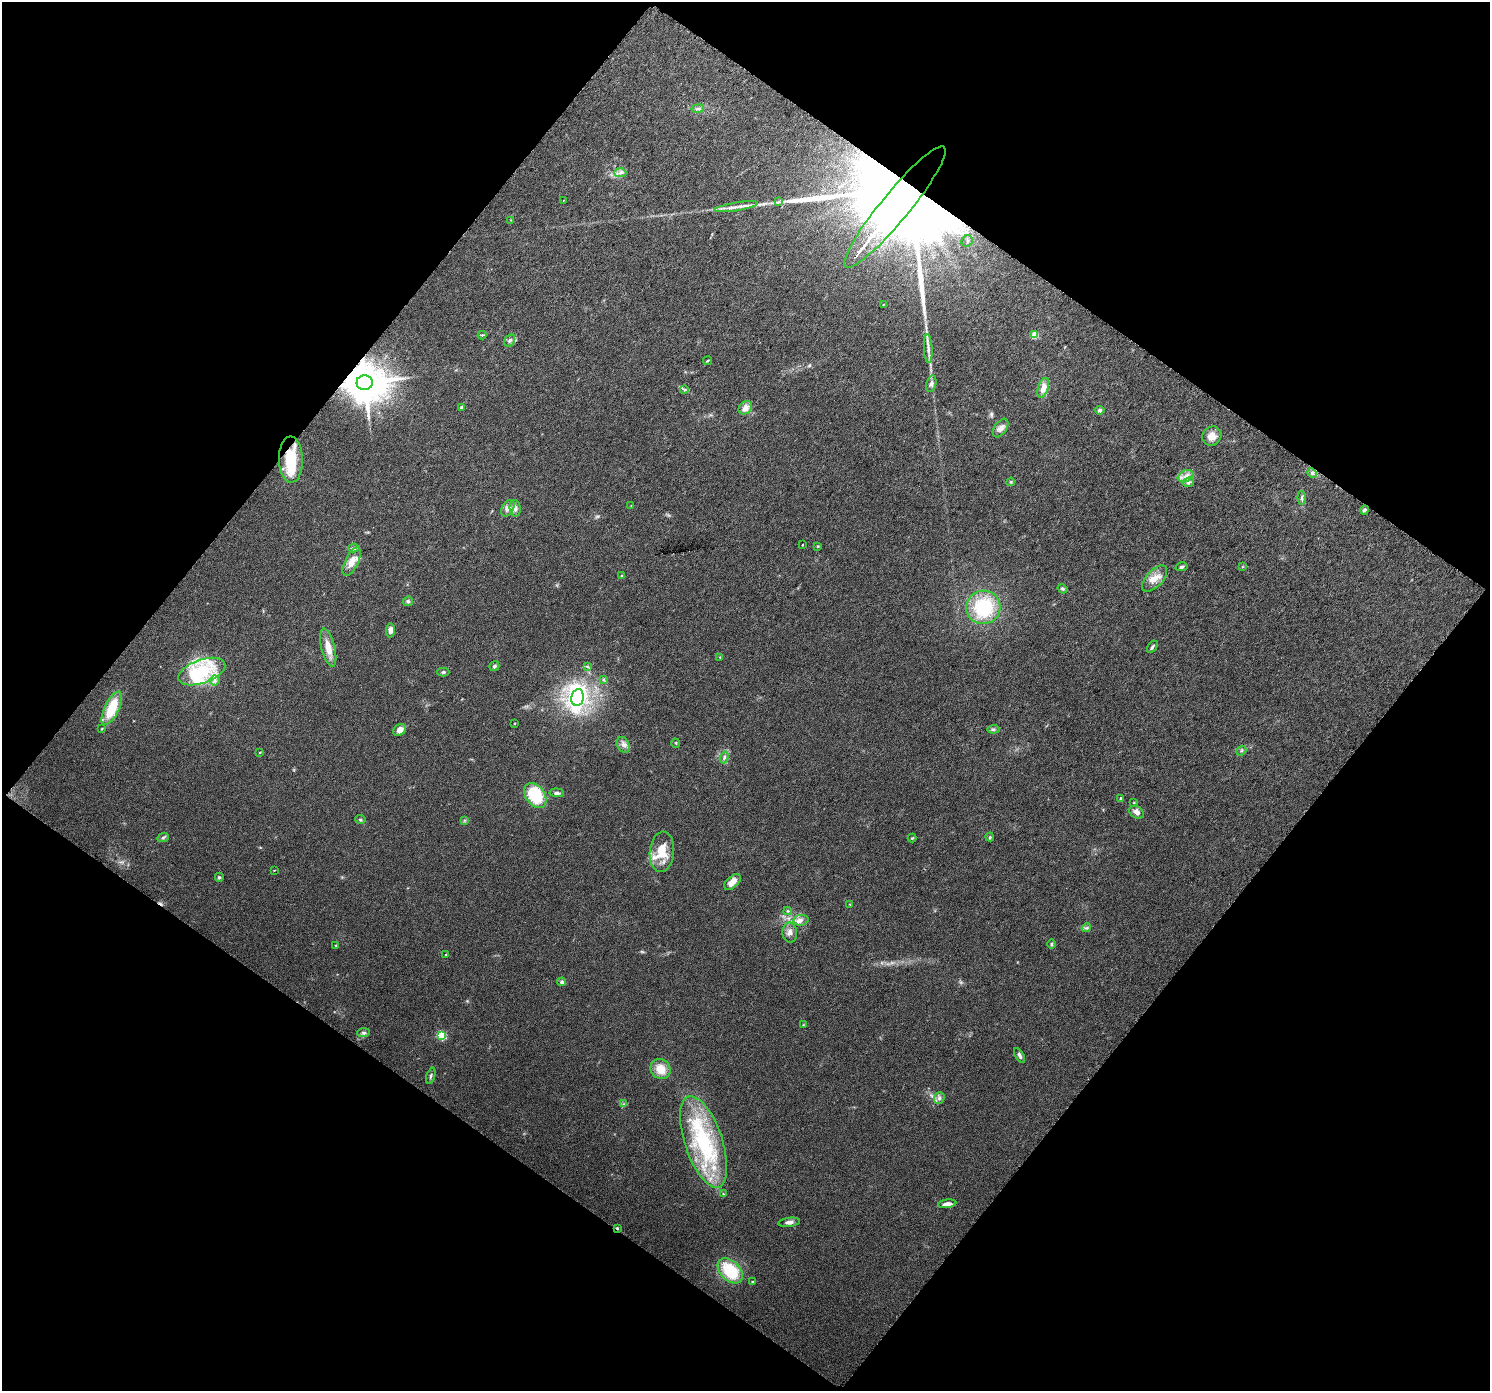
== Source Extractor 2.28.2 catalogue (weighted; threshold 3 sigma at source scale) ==
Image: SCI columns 6-2980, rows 105-2882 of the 2986 x 3005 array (HDU 1 of 3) = the unmasked area's bounding box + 8 px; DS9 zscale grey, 2 x 2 block average (1 PNG px = mean of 2 x 2 image px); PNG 1492 x 1393 px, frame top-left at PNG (2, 2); each listed source drawn as its Kron ellipse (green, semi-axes under 4 px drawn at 4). Shown black and unused: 49% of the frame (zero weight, under 3 of 6 exposures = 1% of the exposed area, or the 3 px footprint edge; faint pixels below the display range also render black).
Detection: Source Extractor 2.28.2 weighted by HDU 2 'WHT'. Background 0.0304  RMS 0.0047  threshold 0.0194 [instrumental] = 3 sigma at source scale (4.09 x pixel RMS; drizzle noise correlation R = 1.36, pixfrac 0.8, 0.0396/0.0396 arcsec/px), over >= 5 px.
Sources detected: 115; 1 inside a brighter object's white glare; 1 cosmic-ray / hot-pixel residue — neither listed nor drawn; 10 inside a brighter listed object's ellipse — not listed separately; the other 103 listed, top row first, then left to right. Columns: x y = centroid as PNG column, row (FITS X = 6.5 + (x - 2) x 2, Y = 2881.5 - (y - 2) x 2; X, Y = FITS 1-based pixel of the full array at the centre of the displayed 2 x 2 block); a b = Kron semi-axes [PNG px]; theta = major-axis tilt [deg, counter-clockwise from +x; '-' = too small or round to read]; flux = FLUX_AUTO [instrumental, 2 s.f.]
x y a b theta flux
698 108 6 3 12 2
620 173 6 4 -1 3.3
563 200 2 2 - 1.8
779 202 4 2 - 1.1
736 207 22 3 9 7.9
895 207 77 14 51 160000
511 220 3 2 - 0.64
967 241 6 5 - 4.3
883 304 3 2 - 0.73
482 335 4 3 - 1.1
1035 335 3 3 - 37
510 340 6 5 - 3.2
928 348 14 3 -87 5.3
707 361 4 2 - 1.1
365 383 8 7 - 4400
931 384 8 5 75 3.3
1043 388 10 5 71 9.2
684 390 4 3 - 1.3
462 408 3 3 - 2.9
745 408 7 6 - 6.8
1100 410 5 4 - 2.4
1001 428 10 6 55 5.7
1212 436 10 9 - 11
291 460 23 12 -89 42
1312 473 5 3 - 2
1186 476 8 5 24 6
1011 482 4 3 - 1.5
1188 482 6 4 26 2.9
1302 498 7 3 -84 2
631 506 2 2 - 0.42
508 508 9 5 60 5.9
515 508 8 5 -83 4.6
1364 510 4 3 - 2.6
802 545 2 2 - 0.75
818 546 4 3 - 0.96
354 548 6 4 8 2.9
352 562 15 6 64 11
1182 567 6 3 14 1.9
1243 567 3 3 - 0.78
621 575 4 2 - 0.75
1154 579 16 8 47 13
1062 589 5 4 - 1.8
408 601 5 4 - 2.3
983 607 17 16 - 68
390 630 7 4 83 5.3
1152 647 7 3 55 2
328 648 19 6 -76 15
720 657 3 3 - 0.69
494 666 5 4 - 2.1
587 666 4 3 - 1.2
202 672 24 11 19 71
443 672 6 3 0 1.7
603 679 4 3 - 1.3
214 681 5 5 - 3.1
577 697 8 6 80 290
112 708 18 7 65 38
514 723 2 2 - 0.93
102 729 3 3 - 0.81
993 729 6 3 4 1.9
400 730 7 5 39 8.2
676 743 4 2 - 1
623 745 8 6 -63 5.1
1241 751 5 3 - 1.4
260 752 3 2 - 0.72
724 757 6 4 73 2.9
557 793 7 4 -5 3.4
535 796 14 9 -53 59
1121 798 2 2 - 4
1134 803 3 3 - 0.71
1137 812 8 5 -33 5.1
360 819 5 3 - 1.8
464 820 3 2 - 0.86
990 837 4 3 - 1.4
163 838 6 3 24 1.7
912 838 4 3 - 1.2
662 852 20 12 84 26
274 870 3 2 - 0.53
219 877 4 4 - 1.7
732 882 10 5 42 10
850 904 4 2 - 0.74
788 911 4 3 - 1.4
801 920 8 5 4 4.3
1086 928 5 3 - 1.7
790 933 10 7 -86 5.8
1051 944 5 3 - 1.5
336 945 3 2 - 0.57
446 954 2 2 - 0.52
562 982 4 4 - 2.9
803 1025 3 2 - 0.68
364 1033 6 4 3 2.3
441 1035 3 3 - 79
1020 1055 8 3 -59 3
661 1069 10 9 - 16
431 1076 8 3 72 2
939 1098 6 5 - 3.3
624 1104 3 3 - 1.3
704 1142 48 19 -71 110
723 1194 2 2 - 0.6
947 1204 9 3 8 7.5
789 1222 11 4 7 4.5
617 1228 4 3 - 1.4
730 1271 15 9 -45 49
753 1282 3 3 - 1.8
Overlapping masked pixels (flux is a lower limit): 4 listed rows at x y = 895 207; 365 383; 291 460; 617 1228
Diffuse or blended objects may show on this block-average render without a row.